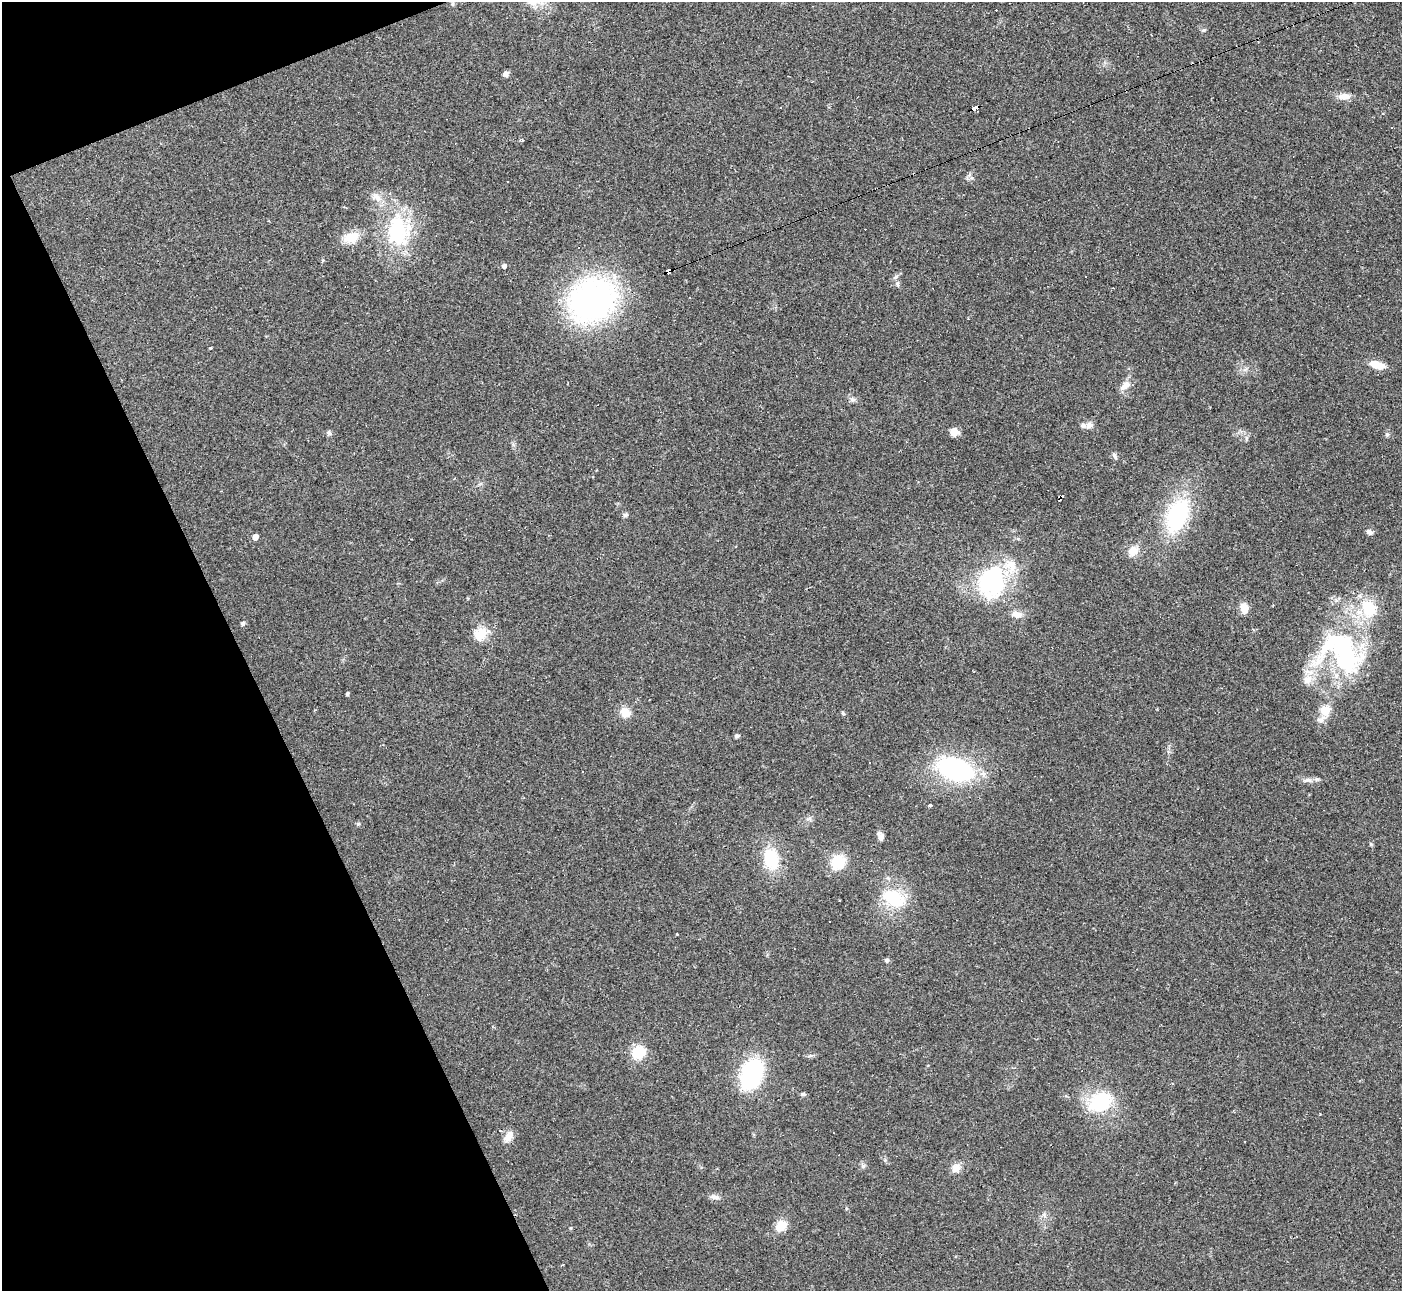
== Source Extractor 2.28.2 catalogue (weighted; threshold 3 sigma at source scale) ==
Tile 5 of 4 x 4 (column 1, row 2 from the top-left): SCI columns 2-1401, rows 2731-4019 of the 5604 x 5592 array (HDU 1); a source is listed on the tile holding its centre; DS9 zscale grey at full resolution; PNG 1404 x 1293 px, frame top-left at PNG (2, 2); no overlay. Shown black and unused: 19% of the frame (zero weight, under 2 of 3 exposures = <1% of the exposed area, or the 3 px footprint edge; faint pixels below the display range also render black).
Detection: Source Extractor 2.28.2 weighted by HDU 2 'WHT'; one run over the whole footprint, this tile lists its part. Background 0.0515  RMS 0.0057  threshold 0.0255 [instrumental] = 3 sigma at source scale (4.5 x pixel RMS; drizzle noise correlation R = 1.50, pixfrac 1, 0.05/0.05 arcsec/px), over >= 5 px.
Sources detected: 87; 2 inside a brighter object's white glare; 16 cosmic-ray / hot-pixel residue — not listed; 4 inside a brighter listed object's ellipse — not listed separately; the other 65 listed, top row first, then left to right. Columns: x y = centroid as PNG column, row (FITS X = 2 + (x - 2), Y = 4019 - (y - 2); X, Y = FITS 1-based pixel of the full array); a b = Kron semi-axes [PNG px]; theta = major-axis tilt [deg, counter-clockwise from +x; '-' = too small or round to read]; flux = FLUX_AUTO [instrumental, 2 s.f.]
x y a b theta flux
453 4 7 3 82 0.81
1204 30 6 5 - 0.89
506 74 6 5 - 2.2
1344 96 17 8 2 4.7
781 107 2 2 - 0.39
975 107 7 3 21 60
971 178 6 4 17 1.1
398 231 45 33 -88 49
351 237 23 14 15 9.3
579 247 3 3 - 6.7
504 266 4 4 - 2
668 270 6 4 26 120
897 284 8 6 -87 1.5
592 300 37 31 34 190
210 348 3 3 - 0.63
1377 365 16 7 -14 8.7
1125 386 16 8 42 4.5
852 399 8 5 -16 1.6
1089 425 9 8 - 2.5
954 432 10 8 -23 4.3
329 433 8 5 -28 1.4
1387 434 6 5 - 1
1114 456 9 5 -59 1.4
1061 497 6 3 55 3.5
625 515 7 5 31 1.2
1177 515 36 20 67 57
1369 532 7 5 -24 2.7
255 537 5 4 - 4.6
1133 551 15 12 41 6
991 581 31 25 76 73
1244 608 10 8 -71 6.2
1369 609 24 19 -73 21
1017 614 15 8 -8 4.3
243 623 5 5 - 1.2
480 634 17 15 54 10
1344 653 63 36 3 74
347 694 4 3 - 1.2
1325 710 5 5 - 28
625 712 13 11 -43 6.4
843 713 6 4 -46 0.74
1321 719 13 7 44 2.8
737 736 6 4 7 1.2
955 770 34 19 -18 88
582 772 3 2 - 0.72
1308 780 13 6 4 2.7
930 805 3 3 - 1.4
809 819 10 4 13 1.3
358 824 5 5 - 0.82
880 836 11 6 -63 2.6
771 859 22 15 -79 25
838 862 20 17 54 13
894 898 27 18 -35 28
829 922 3 3 - 0.61
887 960 5 5 - 1.4
639 1052 11 10 - 19
751 1074 25 15 68 78
803 1094 7 4 0 1.1
1101 1102 29 22 25 34
508 1137 17 10 55 4.6
863 1166 6 6 - 1.2
956 1168 12 10 44 4.5
715 1197 13 6 -15 2.5
846 1208 5 3 - 0.62
1044 1215 8 4 -47 1.4
781 1226 13 11 41 8.1
Overlapping masked pixels (flux is a lower limit): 3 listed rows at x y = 975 107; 668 270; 1061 497
Unlisted compact peaks at least as high as the median listed source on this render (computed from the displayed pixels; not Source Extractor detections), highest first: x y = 1371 844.